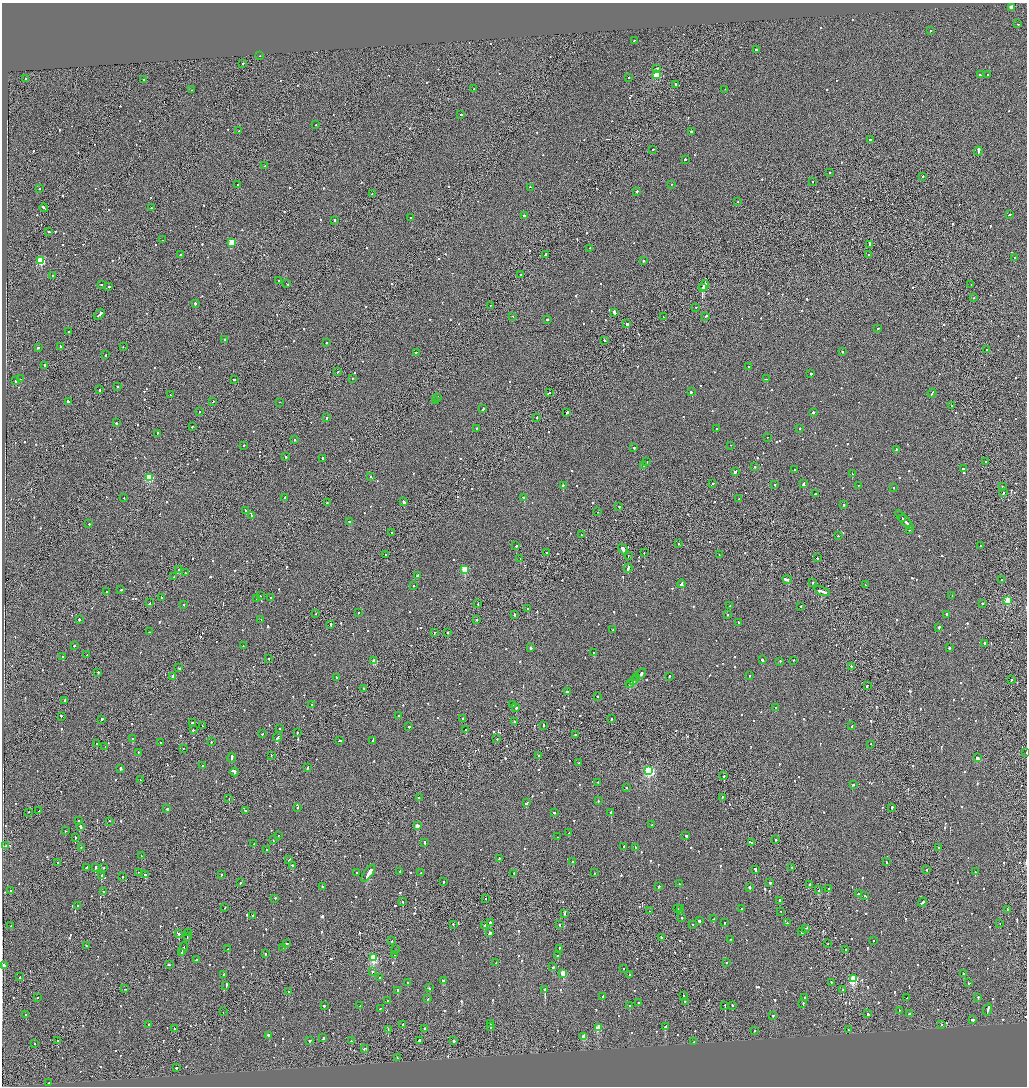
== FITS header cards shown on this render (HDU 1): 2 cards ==
NAXIS1  =                 2050
NAXIS2  =                 2168

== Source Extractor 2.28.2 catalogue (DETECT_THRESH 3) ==
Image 2050 x 2168 px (HDU 1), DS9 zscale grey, zoomed out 1/2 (1 PNG px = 2 x 2 image px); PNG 1029 x 1088 px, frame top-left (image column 2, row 2167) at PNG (2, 3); each listed source drawn as its Kron ellipse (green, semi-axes under 4 px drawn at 4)
Background -0.0698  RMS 0.067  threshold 0.2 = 3 sigma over >= 5 px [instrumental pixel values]
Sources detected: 1225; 62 cannot appear on this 1/2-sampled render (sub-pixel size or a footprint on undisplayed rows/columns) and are neither listed nor drawn; of the other 1163, the 500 brightest by FLUX_AUTO listed and drawn (663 fainter detections omitted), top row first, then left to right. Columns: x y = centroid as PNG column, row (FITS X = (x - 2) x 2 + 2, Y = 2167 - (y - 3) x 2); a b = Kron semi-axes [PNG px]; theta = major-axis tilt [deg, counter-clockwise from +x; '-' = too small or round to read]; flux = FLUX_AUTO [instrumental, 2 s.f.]
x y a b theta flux
1011 7 3 3 - 110
1017 24 2 2 - 180
930 31 2 2 - 130
634 41 2 2 - 84
756 49 2 2 - 170
260 56 2 1 - 230
243 63 2 1 - 230
657 68 3 1 - 250
987 74 2 2 - 84
657 75 3 3 - 630
980 75 3 2 - 130
629 77 2 2 - 170
25 79 2 2 - 100
143 80 2 2 - 190
675 84 2 1 - 650
474 89 2 2 - 210
725 89 2 1 - 120
192 90 2 2 - 81
461 115 2 2 - 220
316 125 2 2 - 100
238 131 2 2 - 82
691 132 2 2 - 450
870 140 3 2 - 430
653 149 2 2 - 91
978 151 4 2 - 1100
685 159 2 2 - 250
265 166 3 2 - 190
830 172 2 2 - 150
923 176 2 1 - 120
812 182 2 2 - 100
238 184 2 1 - 230
671 184 2 2 - 84
530 187 2 2 - 230
39 189 2 2 - 130
637 191 2 2 - 260
372 194 2 2 - 130
738 202 2 2 - 87
44 208 4 2 - 270
151 208 2 2 - 160
1009 214 2 2 - 100
524 215 3 2 - 650
411 218 2 2 - 100
335 220 3 2 - 310
48 232 2 2 - 240
162 240 2 2 - 80
232 242 3 3 - 430
869 244 3 1 - 280
590 248 2 2 - 100
546 254 3 2 - 790
180 255 2 2 - 580
869 255 2 2 - 260
1015 257 2 1 - 230
41 261 3 3 - 850
643 261 2 1 - 290
521 275 2 2 - 100
53 276 2 2 - 110
279 281 2 2 - 100
287 283 3 2 - 160
971 284 2 1 - 100
101 285 2 2 - 93
704 286 5 2 - 21000
109 287 2 2 - 230
703 288 2 1 - 12000
974 297 2 1 - 94
195 303 2 2 - 490
490 305 2 2 - 94
696 307 2 2 - 120
614 312 3 2 - 720
99 314 6 2 43 480
706 316 2 2 - 310
513 317 2 2 - 82
663 317 3 1 - 160
547 320 2 2 - 180
627 324 2 1 - 1600
878 329 2 2 - 88
69 332 2 2 - 140
225 340 3 2 - 180
605 340 2 2 - 360
326 343 2 2 - 580
60 347 3 2 - 140
123 347 2 1 - 89
38 348 3 2 - 390
986 349 2 2 - 130
416 352 2 2 - 150
842 352 2 2 - 100
106 354 3 2 - 170
45 365 3 2 - 550
748 366 2 1 - 86
338 371 2 1 - 120
810 373 2 2 - 570
352 378 2 2 - 140
21 379 3 2 - 220
234 379 2 2 - 120
766 379 2 2 - 110
16 381 2 2 - 220
117 386 2 2 - 300
99 390 2 2 - 250
549 392 2 2 - 360
691 392 3 2 - 150
932 393 4 2 - 320
170 395 2 2 - 110
437 397 2 1 - 340
68 401 3 2 - 200
212 401 2 1 - 170
436 401 2 2 - 100
280 402 2 1 - 130
952 405 2 2 - 90
483 409 3 2 - 130
199 411 2 2 - 85
567 412 3 2 - 210
813 412 2 2 - 280
537 417 2 1 - 110
326 418 3 2 - 470
116 423 2 2 - 440
192 426 2 2 - 85
477 428 2 2 - 100
800 428 2 2 - 98
716 429 2 2 - 91
157 433 2 2 - 120
767 437 2 2 - 100
294 439 2 2 - 210
731 445 2 1 - 92
243 446 2 1 - 88
634 447 2 2 - 140
896 449 2 2 - 120
286 457 2 2 - 710
323 458 2 2 - 290
985 461 2 2 - 98
647 462 2 2 - 100
644 466 2 2 - 160
755 466 2 1 - 180
963 469 2 2 - 4600
794 470 2 2 - 110
735 471 4 2 - 250
852 474 2 2 - 140
371 476 2 2 - 99
149 478 3 3 - 920
712 484 3 2 - 110
803 484 4 2 - 370
563 485 2 2 - 320
775 485 2 2 - 190
858 485 2 1 - 88
894 487 3 2 - 82
1002 487 2 2 - 140
1003 492 2 2 - 120
815 493 3 2 - 110
285 497 2 2 - 230
124 498 2 2 - 150
524 498 4 2 - 260
739 499 2 2 - 130
404 502 3 2 - 220
327 503 2 2 - 94
844 505 2 2 - 280
619 507 2 2 - 96
245 511 2 2 - 85
597 512 2 2 - 120
252 515 2 2 - 130
902 518 3 2 - 250
904 520 12 2 -46 720
350 521 3 2 - 510
89 524 2 2 - 280
909 530 2 1 - 120
392 532 2 2 - 130
581 535 2 2 - 120
838 536 2 2 - 88
679 544 2 2 - 86
516 546 3 2 - 300
980 546 2 2 - 83
623 549 6 2 -54 2200
644 552 2 2 - 98
547 553 2 1 - 170
386 554 2 2 - 120
628 555 2 2 - 290
719 555 2 1 - 94
520 558 2 1 - 300
817 558 2 2 - 100
628 568 4 2 - 460
465 569 3 3 - 570
179 570 3 2 - 370
185 572 2 1 - 100
417 576 3 2 - 240
174 577 2 2 - 120
787 579 4 2 - 510
1002 580 2 2 - 85
813 583 2 2 - 110
681 584 4 2 - 2400
413 585 2 2 - 98
865 585 2 1 - 110
121 590 2 2 - 140
107 591 2 2 - 200
822 591 8 2 -21 710
260 595 2 1 - 96
952 595 2 1 - 100
161 597 2 1 - 110
270 598 2 2 - 100
257 599 2 2 - 300
1008 601 3 3 - 570
150 603 3 2 - 170
184 604 2 2 - 160
478 604 2 1 - 83
982 604 2 2 - 310
730 606 2 2 - 120
801 606 2 2 - 150
528 609 3 2 - 420
358 612 2 1 - 140
316 614 2 1 - 92
514 614 2 1 - 530
946 614 2 2 - 720
728 615 2 2 - 100
79 619 2 2 - 140
261 619 2 2 - 120
476 619 2 2 - 110
738 622 2 2 - 120
331 624 2 2 - 180
939 627 2 2 - 380
613 630 2 2 - 310
149 632 2 2 - 140
434 632 2 1 - 150
448 632 2 1 - 1100
984 643 2 2 - 260
74 646 2 2 - 120
243 646 2 1 - 280
530 648 2 2 - 1100
949 648 2 2 - 240
593 653 2 2 - 140
87 655 2 2 - 100
63 657 2 2 - 130
269 658 2 1 - 91
762 660 2 2 - 300
793 660 2 2 - 210
374 661 3 2 - 210
780 661 2 2 - 91
851 666 2 2 - 150
179 668 2 1 - 280
98 672 2 2 - 450
641 674 6 2 46 330
173 676 3 2 - 120
669 676 2 2 - 87
750 676 2 2 - 180
336 677 3 2 - 120
637 677 4 1 - 220
1011 679 2 2 - 160
634 680 5 2 - 360
630 684 4 2 - 300
867 685 2 1 - 380
364 689 2 2 - 170
568 691 3 1 - 410
597 696 2 2 - 100
65 700 2 2 - 480
311 704 2 2 - 100
512 705 4 2 - 210
516 708 2 2 - 300
776 708 2 2 - 140
61 716 2 2 - 190
398 716 2 2 - 93
463 718 2 2 - 110
102 719 2 2 - 370
611 719 2 2 - 150
514 721 2 2 - 210
192 723 2 2 - 200
543 725 2 2 - 600
202 726 2 1 - 180
852 726 2 2 - 150
409 727 2 2 - 120
279 728 2 2 - 80
193 730 2 2 - 84
466 730 3 2 - 620
297 732 2 1 - 150
262 734 2 2 - 140
575 735 2 2 - 110
277 737 4 2 - 600
132 739 2 2 - 650
497 739 2 2 - 89
340 741 3 1 - 160
372 741 2 2 - 94
160 742 2 2 - 92
211 742 2 2 - 150
96 744 2 1 - 1300
871 744 2 1 - 110
105 747 2 1 - 140
183 748 2 1 - 140
138 752 2 2 - 100
1026 752 2 1 - 130
271 755 2 1 - 85
539 755 2 2 - 170
232 757 5 2 - 250
977 758 2 2 - 90
579 763 2 1 - 91
202 766 2 2 - 170
308 767 3 2 - 170
121 768 2 2 - 660
649 770 4 3 - 1700
235 772 4 2 - 280
724 776 2 2 - 98
140 780 2 2 - 92
598 783 2 2 - 160
853 785 2 2 - 120
626 788 2 2 - 99
419 797 2 2 - 140
722 797 2 2 - 110
229 798 2 1 - 200
598 801 2 2 - 130
527 803 4 2 - 180
297 807 2 2 - 120
892 807 2 2 - 290
167 809 2 2 - 680
39 811 2 1 - 110
245 811 2 2 - 110
29 812 2 1 - 130
611 812 2 2 - 280
554 813 2 2 - 130
79 821 3 2 - 180
109 821 2 1 - 90
652 825 2 2 - 110
417 826 3 2 - 190
80 827 3 2 - 360
65 831 2 2 - 130
568 833 2 2 - 120
278 835 2 1 - 110
686 835 2 2 - 770
75 837 2 1 - 340
557 837 2 2 - 100
273 840 2 2 - 110
775 840 2 2 - 150
425 842 3 2 - 160
751 843 2 1 - 140
254 844 2 2 - 89
6 846 2 2 - 190
624 846 2 2 - 460
81 847 2 1 - 90
635 847 3 2 - 660
939 848 2 2 - 87
266 850 2 2 - 150
141 856 3 2 - 210
499 858 2 2 - 290
289 859 3 2 - 130
572 861 2 2 - 620
886 862 3 2 - 120
57 863 2 2 - 160
292 865 2 2 - 110
86 867 3 2 - 120
792 867 2 2 - 110
95 868 4 2 - 330
104 868 2 1 - 89
755 869 2 2 - 580
927 870 2 2 - 90
400 871 2 2 - 140
139 872 2 1 - 94
421 872 2 2 - 95
975 872 2 1 - 120
357 873 2 2 - 83
368 873 10 2 55 6900
514 873 2 2 - 100
594 873 2 2 - 80
145 875 2 2 - 480
221 875 2 2 - 120
102 876 4 2 - 320
123 876 2 2 - 91
443 882 2 2 - 130
770 882 2 2 - 600
241 883 2 2 - 210
680 884 2 2 - 96
810 884 2 1 - 420
322 886 2 2 - 120
658 886 3 2 - 300
749 887 2 2 - 440
828 889 2 2 - 290
819 890 2 2 - 130
11 891 2 2 - 190
103 892 2 2 - 99
858 894 2 2 - 200
864 895 2 2 - 81
275 898 2 2 - 200
485 898 2 1 - 820
779 900 2 2 - 280
403 901 2 2 - 120
922 902 5 2 - 380
78 905 2 2 - 80
225 908 2 1 - 84
741 908 2 2 - 200
677 909 2 2 - 110
680 909 2 2 - 83
1007 909 3 1 - 110
649 911 2 2 - 97
781 911 2 1 - 83
564 914 2 1 - 200
253 915 2 2 - 230
681 917 2 2 - 230
714 919 2 2 - 340
699 921 2 2 - 220
490 922 2 2 - 240
724 923 2 2 - 83
787 923 2 2 - 110
1000 923 2 1 - 87
453 924 2 2 - 95
559 924 2 2 - 200
692 924 2 2 - 90
485 925 2 2 - 1600
11 926 2 2 - 130
805 928 2 2 - 120
802 932 2 2 - 250
178 933 4 2 - 140
188 933 2 1 - 230
490 933 3 2 - 190
187 937 2 2 - 90
661 937 2 2 - 170
731 939 2 1 - 82
873 940 2 2 - 110
392 941 2 1 - 98
286 943 2 2 - 120
828 943 2 1 - 81
86 946 2 2 - 180
283 948 2 2 - 180
559 948 2 2 - 89
183 949 7 2 70 440
228 949 2 2 - 310
845 949 2 2 - 120
396 950 2 1 - 81
182 952 2 1 - 120
265 954 2 2 - 130
395 955 2 2 - 120
557 956 2 2 - 120
373 958 3 3 - 1200
196 960 2 2 - 290
496 963 2 2 - 120
726 963 2 2 - 93
4 965 2 2 - 570
169 965 2 2 - 290
553 967 3 2 - 170
623 968 2 2 - 120
372 971 2 2 - 110
563 973 3 2 - 330
629 974 2 2 - 100
963 974 2 2 - 86
224 975 2 2 - 190
20 977 2 1 - 230
380 977 2 2 - 98
853 979 3 3 - 1100
444 981 4 2 - 270
408 982 2 2 - 140
831 982 2 2 - 320
968 983 3 2 - 250
226 985 4 2 - 220
430 988 2 2 - 110
125 989 2 1 - 210
843 989 2 1 - 120
398 990 2 2 - 190
545 990 2 2 - 5900
289 992 2 2 - 140
684 996 2 2 - 350
602 997 3 2 - 280
805 997 2 2 - 250
978 997 2 2 - 200
37 998 2 2 - 86
907 998 2 2 - 120
428 999 2 2 - 90
387 1000 2 2 - 100
685 1001 2 2 - 100
638 1003 2 2 - 160
803 1004 3 2 - 100
360 1005 2 2 - 97
630 1005 2 2 - 84
725 1005 2 2 - 130
732 1005 2 2 - 140
324 1006 2 2 - 81
380 1008 2 2 - 100
988 1009 6 2 70 400
899 1010 2 2 - 110
223 1012 3 1 - 96
867 1014 3 2 - 110
909 1014 2 2 - 190
26 1015 2 2 - 230
773 1015 2 2 - 350
972 1020 3 2 - 240
149 1024 2 2 - 590
403 1024 3 2 - 180
491 1024 2 2 - 480
941 1024 2 2 - 220
665 1026 3 2 - 420
490 1027 2 2 - 180
425 1028 2 1 - 590
598 1028 3 2 - 390
175 1029 2 2 - 100
388 1030 2 1 - 220
849 1030 2 2 - 220
755 1031 2 2 - 84
269 1035 3 2 - 220
584 1036 3 2 - 300
323 1038 3 2 - 210
420 1040 3 2 - 570
58 1041 2 1 - 260
310 1041 2 2 - 85
351 1041 2 2 - 110
454 1041 2 2 - 450
694 1042 2 2 - 130
35 1043 2 2 - 140
364 1049 3 2 - 180
398 1058 2 2 - 100
176 1068 2 2 - 210
49 1082 2 2 - 270
At the frame edge (FLAGS 8, measured only in part): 1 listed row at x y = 1026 752
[663 fainter detections neither listed nor drawn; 62 sub-pixel or undisplayed-footprint detections neither listed nor drawn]